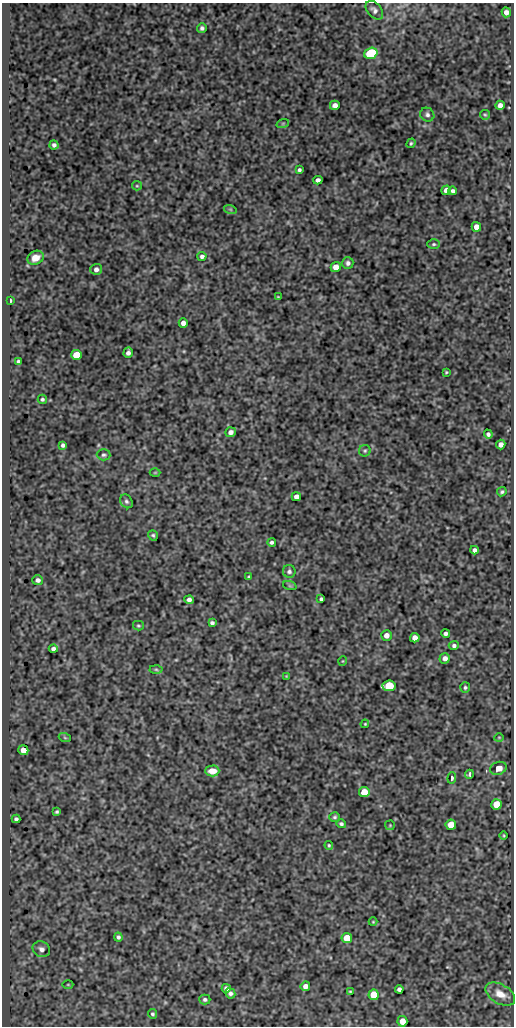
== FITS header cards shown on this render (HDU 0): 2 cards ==
NAXIS1  =                  512
NAXIS2  =                 1024

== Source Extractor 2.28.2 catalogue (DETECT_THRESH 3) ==
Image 512 x 1024 px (HDU 0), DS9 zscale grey, 1 PNG px = 1 image px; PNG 516 x 1028 px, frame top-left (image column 1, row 1024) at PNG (2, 3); each listed source drawn as its Kron ellipse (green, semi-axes under 4 px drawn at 4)
Background 434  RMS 1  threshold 3.02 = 3 sigma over >= 5 px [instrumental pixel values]
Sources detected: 97; all 97 listed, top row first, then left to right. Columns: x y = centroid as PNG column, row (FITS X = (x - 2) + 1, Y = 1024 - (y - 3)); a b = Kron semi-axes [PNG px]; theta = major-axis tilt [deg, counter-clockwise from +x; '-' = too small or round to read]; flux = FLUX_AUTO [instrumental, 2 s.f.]
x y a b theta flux
374 10 11 7 -49 250
506 12 5 4 - 350
202 28 5 4 - 170
371 53 7 5 19 4900
335 105 5 4 - 320
500 105 4 4 - 380
427 115 7 6 - 200
485 115 5 4 - 91
283 123 6 4 19 96
411 143 5 4 - 100
54 145 4 4 - 180
299 170 4 4 - 140
318 180 4 4 - 220
137 186 5 4 - 82
446 190 5 4 - 430
453 191 4 4 - 190
230 209 6 4 -18 93
476 227 5 4 - 600
434 244 6 4 0 110
202 256 4 4 - 190
35 258 8 6 28 730
348 263 6 5 - 190
336 267 5 5 - 550
96 269 6 5 - 250
278 297 3 3 - 59
10 300 4 2 - 130
183 323 5 4 - 330
128 353 5 4 - 230
76 355 5 5 - 1300
18 362 4 3 - 140
446 372 3 2 - 65
42 399 4 4 - 120
231 432 5 5 - 280
488 434 5 4 - 180
63 445 4 4 - 150
501 445 5 4 - 320
365 451 6 5 - 120
104 455 7 5 -3 140
155 472 5 3 - 58
502 492 5 4 - 120
296 497 5 4 - 300
126 501 7 5 -57 160
153 535 5 4 - 100
272 542 4 3 - 140
474 550 4 4 - 200
289 571 6 6 - 170
249 577 3 3 - 100
38 580 5 5 - 230
290 586 7 4 -18 83
321 599 4 3 - 120
189 600 4 4 - 210
212 623 4 3 - 160
138 626 5 5 - 90
445 633 4 3 - 190
386 635 5 5 - 400
415 638 5 4 - 490
454 646 5 4 - 180
53 649 4 4 - 190
445 658 5 5 - 310
343 661 5 3 - 50
156 669 6 4 -2 100
286 676 3 3 - 54
389 686 6 5 - 3900
465 687 5 5 - 120
365 724 4 3 - 66
499 737 5 3 - 57
65 738 6 4 -19 85
23 750 5 4 - 670
498 768 8 6 21 660
212 771 7 5 0 860
469 774 4 4 - 150
452 778 6 4 84 160
364 792 5 5 - 1000
497 804 5 5 - 1400
57 812 4 3 - 110
335 817 5 4 - 130
16 819 4 4 - 160
341 824 5 4 - 140
390 825 5 4 - 68
451 825 5 5 - 1300
504 836 4 2 - 60
329 845 4 3 - 82
373 922 4 4 - 62
118 937 4 4 - 140
347 938 5 5 - 1600
41 949 9 7 -29 330
68 985 5 3 - 61
305 986 5 4 - 400
226 988 4 4 - 210
399 989 4 4 - 180
350 991 4 3 - 60
230 993 5 5 - 200
500 994 16 9 -30 800
374 995 5 5 - 1700
205 999 5 5 - 150
152 1014 5 4 - 110
402 1021 5 5 - 680